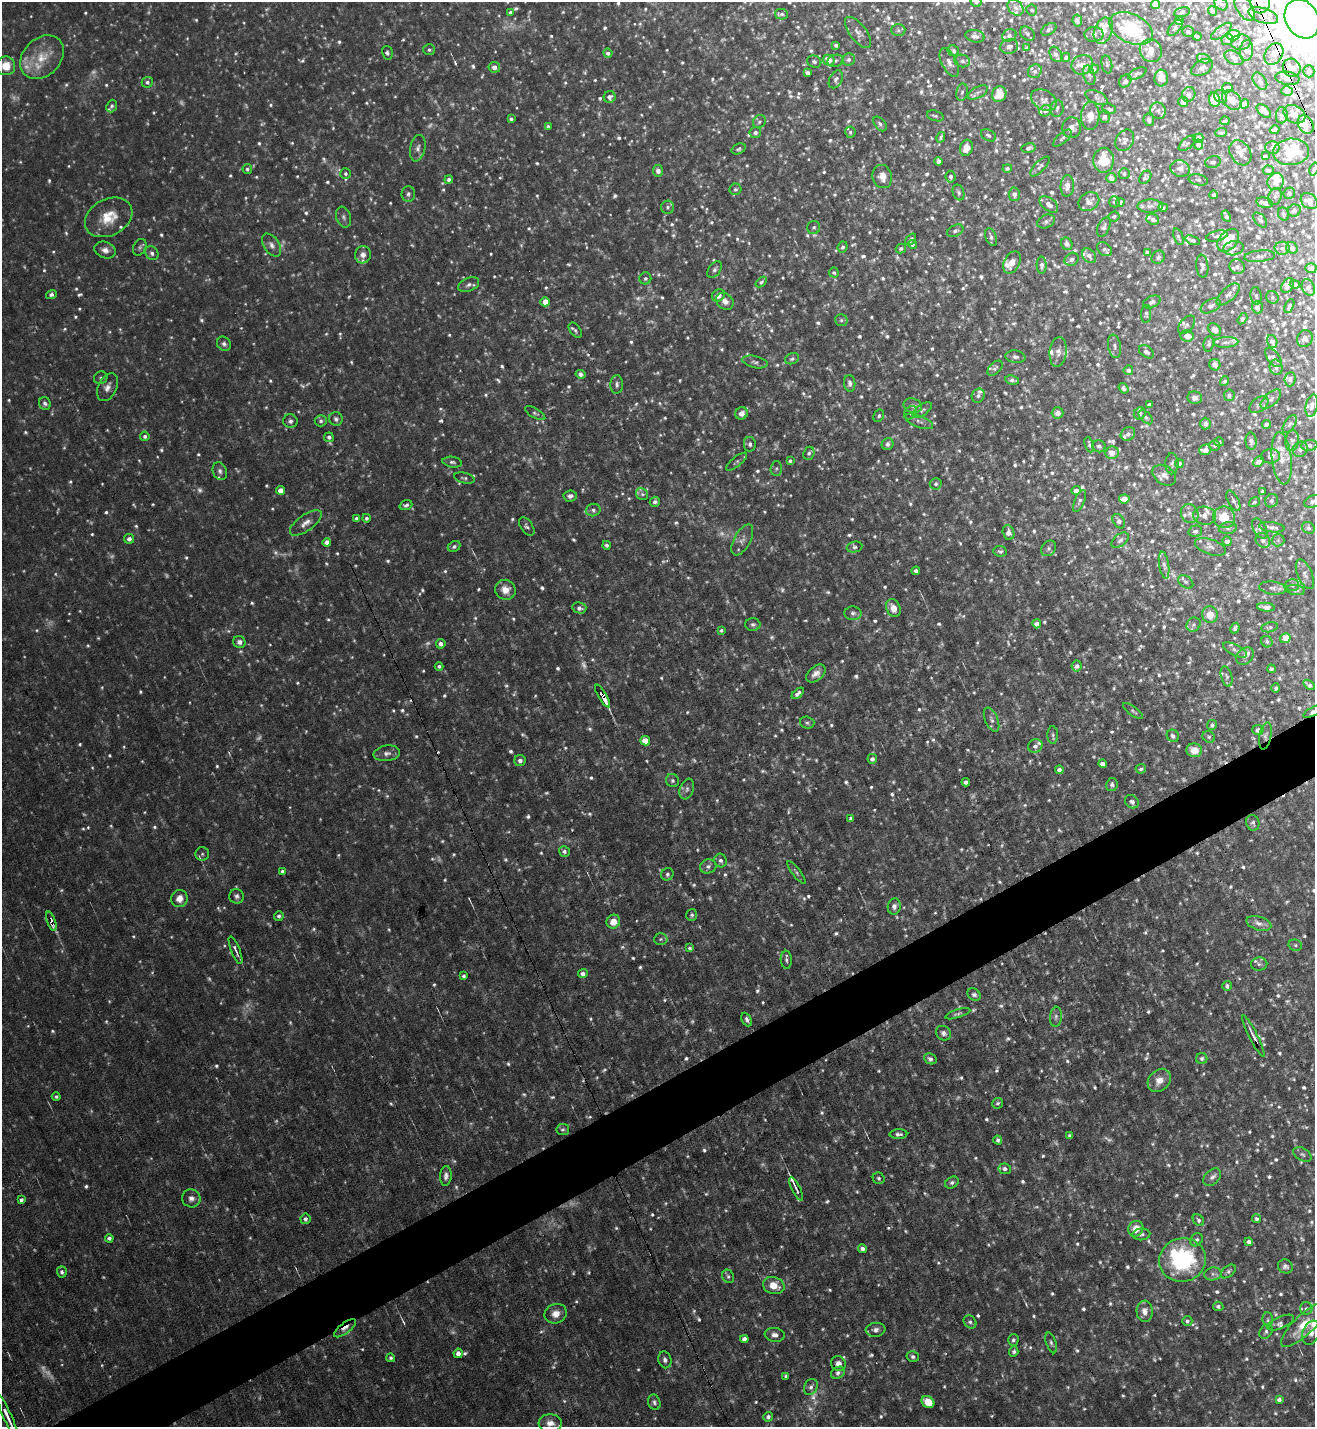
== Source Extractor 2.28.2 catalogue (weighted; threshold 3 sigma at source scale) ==
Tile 7 of 4 x 4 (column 3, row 2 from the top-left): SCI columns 2776-4088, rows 2851-4275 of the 5686 x 5700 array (HDU 1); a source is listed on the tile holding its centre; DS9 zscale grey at full resolution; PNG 1317 x 1429 px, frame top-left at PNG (2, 2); each listed source drawn as its Kron ellipse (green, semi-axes under 4 px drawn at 4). Shown black and unused: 4% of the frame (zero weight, under 6 of 12 exposures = <1% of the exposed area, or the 3 px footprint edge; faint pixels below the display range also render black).
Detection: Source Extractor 2.28.2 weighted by HDU 2 'WHT'; one run over the whole footprint, this tile lists its part. Background 0.028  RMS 0.004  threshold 0.0166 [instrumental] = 3 sigma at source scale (4.09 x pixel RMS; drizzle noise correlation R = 1.36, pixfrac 0.8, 0.05/0.05 arcsec/px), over >= 5 px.
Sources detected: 1709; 260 too faint to see at this stretch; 1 inside a brighter object's white glare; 3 cosmic-ray / hot-pixel residue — neither listed nor drawn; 84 inside a brighter listed object's ellipse — not listed separately; of the other 1361, all 500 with FLUX_AUTO >= 0.808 (the completeness limit of this list) listed and drawn (861 fainter detections not listed), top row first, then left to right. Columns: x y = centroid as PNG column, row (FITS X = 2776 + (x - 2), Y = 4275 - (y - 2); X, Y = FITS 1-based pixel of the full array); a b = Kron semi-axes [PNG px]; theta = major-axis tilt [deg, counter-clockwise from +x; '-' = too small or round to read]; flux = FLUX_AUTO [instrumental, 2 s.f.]
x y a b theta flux
976 2 6 5 - 1.1
1260 2 11 9 -89 3.4
1155 4 5 4 - 2.4
1221 4 7 5 -41 1.1
1016 8 9 7 -44 1.7
1244 8 14 8 -57 2.5
1032 10 5 5 - 0.86
1212 11 5 4 - 1.1
1182 12 8 5 12 0.93
510 13 4 3 - 0.93
781 14 7 5 -12 1
1263 15 15 7 -19 3.4
1302 19 20 16 -59 2700
1077 20 6 4 -81 1
1179 20 4 4 - 1.6
1131 28 23 14 -26 27
1175 28 9 5 49 1.2
1049 29 8 5 32 0.88
898 30 7 6 - 1
1103 31 13 9 68 4.3
1188 31 6 5 - 1.1
1221 31 12 5 37 1.3
858 32 18 8 -52 2.5
1027 33 8 6 -39 0.87
1094 34 9 7 2 1.5
1009 35 7 6 - 1.6
1233 35 6 5 - 13
975 36 10 6 -12 1.6
1197 37 4 3 - 0.84
1227 40 6 5 - 1.4
1241 42 10 7 5 1.3
836 45 4 4 - 1.1
1009 47 9 7 14 1.5
1027 48 4 4 - 1.1
429 50 6 5 - 0.83
1246 50 10 6 84 2
953 51 6 5 - 0.95
1151 51 12 10 -55 4.3
387 53 7 5 -77 0.98
608 53 5 4 - 1.3
1056 54 8 5 -61 1.9
1274 54 11 8 57 3.9
42 57 25 18 45 11
1066 57 5 4 - 0.85
1234 58 10 6 -27 1.4
848 59 6 6 - 1.1
1204 59 7 4 -18 0.86
829 60 6 5 - 4.3
835 61 8 6 16 0.91
962 61 8 6 -16 1.2
814 62 7 6 - 0.87
949 63 16 7 -64 2.4
1107 64 9 5 -80 0.91
1082 65 11 9 23 2.7
6 66 9 9 - 7.5
494 67 6 5 - 2.3
1202 67 12 7 30 1.5
1292 68 9 8 - 2.5
1094 69 5 4 - 1.1
1035 71 7 6 - 1.7
1309 71 6 5 - 0.96
808 73 4 3 - 1.5
1137 74 10 5 24 1
1089 75 10 5 -73 1.2
1161 78 8 6 86 3.1
1287 78 12 6 -8 1.9
836 79 9 6 63 1.3
1125 81 7 5 49 1.3
1260 81 10 6 -57 1.2
147 82 5 5 - 1.2
1228 88 5 5 - 2.1
1287 91 6 5 - 2.3
962 92 9 5 79 0.94
978 92 11 5 28 1.2
999 94 8 7 - 5.3
1189 94 7 6 - 1.9
610 97 6 6 - 1.7
1220 97 7 5 -45 0.94
1097 98 12 6 -24 1.4
1214 99 7 5 -82 7.9
1044 100 14 9 -30 2.3
1232 100 11 8 -46 4.5
1183 102 5 5 - 1.9
1244 104 5 4 - 2
112 106 6 5 - 0.81
1057 108 8 6 82 0.91
1109 109 7 5 -16 0.87
1045 111 6 5 - 1.5
1158 111 8 7 - 1.4
1264 111 8 5 -42 2.5
1294 114 11 8 -31 3.1
1282 115 8 6 86 1.3
935 116 9 5 -17 0.88
1090 116 14 9 87 4.3
1105 117 6 5 - 1.2
511 119 4 3 - 0.98
1149 120 6 5 - 1.1
1225 121 5 3 - 0.9
759 122 7 6 - 0.82
880 124 8 5 -50 1
1306 124 9 7 -60 5.3
548 126 4 4 - 0.99
1072 128 10 9 - 2.2
1275 130 5 4 - 1.2
850 132 6 5 - 0.94
755 133 6 5 - 1.5
1221 133 6 4 2 0.89
988 135 8 5 -30 1
941 137 5 4 - 0.89
1062 138 11 5 41 1
1198 138 5 4 - 2.3
1125 140 11 8 57 1.8
1187 143 10 5 41 0.97
1198 145 5 5 - 1.9
1272 147 7 6 - 1.2
418 148 13 7 78 2
966 148 8 6 72 4.5
1028 148 7 5 12 1.4
739 149 7 5 26 0.84
1291 152 18 13 6 13
1240 153 13 10 -58 2.8
1265 156 4 3 - 0.98
1104 160 12 10 87 9.4
939 161 4 4 - 1.8
1213 162 8 6 15 1.1
1040 166 13 5 46 1.2
1007 168 5 4 - 0.94
247 169 5 4 - 0.84
1180 169 10 8 -17 1.7
1314 169 7 4 72 0.88
1268 170 5 4 - 1.3
658 171 6 5 - 1.7
346 173 5 5 - 0.98
1124 173 5 5 - 0.84
882 176 12 9 -74 4
950 177 6 5 - 1.4
1145 177 7 5 51 0.89
1111 178 5 5 - 2.7
449 179 4 4 - 1.4
1198 180 10 5 -11 0.91
1276 182 9 8 - 3.1
1067 186 11 6 86 2.5
735 189 6 5 - 0.88
959 192 8 5 -72 0.99
1289 193 6 5 - 1.1
408 194 8 7 - 1.2
1014 194 6 5 - 2
1214 195 4 4 - 0.87
1275 197 9 6 72 1.2
1309 201 9 7 -40 2.9
1089 202 11 9 32 2.5
1115 202 5 5 - 0.83
1120 202 4 4 - 1.9
1265 203 8 5 -13 2.2
1049 204 11 6 -38 2.6
1150 206 13 6 2 1.7
668 207 6 6 - 0.94
1163 208 4 4 - 0.85
1294 210 6 6 - 1.3
1283 214 7 5 -63 0.82
1114 216 5 5 - 0.93
1226 216 6 3 -62 1.3
109 217 25 18 28 10
344 217 11 7 -71 1.4
1153 219 6 5 - 1.2
1260 220 9 5 -50 0.82
1046 221 9 6 26 1.1
814 227 6 6 - 0.9
1104 227 10 6 65 1.2
955 231 9 5 26 1.2
1217 236 11 5 13 1
991 237 9 5 -68 1.4
1178 237 9 4 -70 0.81
911 239 7 3 49 1.2
1193 240 8 3 -19 1.1
1228 240 13 9 49 6.9
912 244 4 4 - 0.81
1067 244 6 5 - 1.7
271 245 13 7 -56 2.2
140 247 9 6 62 0.91
843 247 5 5 - 0.92
901 248 5 4 - 0.92
1234 248 10 7 10 1.4
1282 248 8 6 -10 1.6
1292 248 6 5 - 2.1
1104 249 8 6 -38 0.95
105 250 11 8 -20 2.4
152 253 7 6 - 1.3
1147 253 4 3 - 0.86
363 255 9 8 - 2.5
1089 256 8 6 -51 1.7
1260 256 15 5 5 1.4
1158 257 7 6 - 1
1072 259 7 6 - 1.5
1012 262 12 8 63 4.2
1042 265 8 5 -87 1.4
1202 266 11 6 -83 1.3
1237 267 8 7 - 1.1
1311 268 5 5 - 2
715 270 9 6 54 1.2
834 272 5 5 - 0.82
645 278 6 6 - 1
761 282 6 4 40 0.87
1295 284 5 4 - 0.97
469 285 11 6 21 1.6
1288 285 8 5 54 2.7
1308 288 8 6 -65 1.5
51 294 5 4 - 1.1
1228 294 14 6 43 1.8
718 295 7 5 39 2.4
1256 296 9 5 -81 0.86
1272 297 6 6 - 0.84
725 301 9 7 -45 2.2
545 302 5 4 - 5.4
1152 302 9 5 23 1.3
1211 306 11 6 28 1.4
1289 306 7 4 65 1.2
1257 307 6 5 - 1.6
1146 314 9 5 86 0.83
1242 319 6 4 58 0.85
841 320 6 6 - 0.89
1187 325 11 6 50 1
1215 329 7 5 -47 1.6
575 330 8 5 -53 1
1187 336 6 5 - 3.8
1305 339 8 7 - 1.6
1272 341 6 5 - 1.6
1226 342 12 5 3 1.4
224 344 7 6 - 1.3
1209 344 8 5 81 0.89
1115 346 12 6 -80 1.5
1058 352 15 8 83 2.5
1146 352 8 5 -38 1.4
1015 357 10 6 -9 1.4
1273 357 11 6 -52 1.1
792 359 7 5 21 0.92
755 362 13 6 -13 1.3
1215 365 6 5 - 2.4
1276 367 8 6 -75 1.3
995 368 9 5 44 1.1
1128 370 5 4 - 1.2
581 374 5 4 - 1.6
101 378 7 6 - 0.89
1290 379 7 5 85 0.98
1012 380 7 4 -9 1.2
1225 381 5 4 - 0.86
850 383 8 5 -83 1.3
617 384 9 6 86 1.3
107 387 15 9 65 2.7
1123 388 5 4 - 0.96
1229 395 6 5 - 1
978 396 7 6 - 1.3
1195 398 7 6 - 1.8
1271 399 12 6 42 1.5
45 403 6 5 - 1.2
1149 404 4 3 - 1.2
1259 405 10 7 35 1.1
913 406 9 7 -16 1.9
1312 406 11 6 78 1.7
922 410 11 5 35 1.1
535 413 11 4 -30 0.92
741 413 6 6 - 2.7
910 413 7 5 47 1
1058 413 6 5 - 2.5
1140 414 6 5 - 0.89
879 416 7 5 61 0.87
1146 417 8 5 -46 0.84
336 419 7 6 - 1.2
290 421 7 6 - 1.4
321 421 6 5 - 1.1
919 421 15 6 -22 1.7
1205 424 6 5 - 1.5
1266 424 4 4 - 1.4
1290 424 10 5 55 1.1
1128 434 7 6 - 1.7
145 436 4 4 - 1.2
329 437 5 4 - 1
1251 441 8 5 -85 1.4
1292 441 10 6 82 1.4
1219 442 5 4 - 1
750 444 7 6 - 1.1
888 444 6 5 - 1.2
1089 445 8 4 -70 0.92
1215 445 5 5 - 0.83
1309 445 8 5 4 1.6
1099 446 7 6 - 0.89
1300 449 8 7 - 1.4
1205 450 6 5 - 3.1
809 453 7 5 67 1.2
1112 453 7 6 - 4
1271 456 9 7 5 1.9
1282 458 26 10 -84 5.2
790 461 4 3 - 0.84
452 462 10 5 -8 1.1
736 462 13 5 39 0.93
1258 462 6 5 - 1.5
1179 463 4 4 - 1.1
1172 464 11 6 90 1.1
776 468 7 5 87 0.89
220 471 9 7 -69 1.5
1164 475 13 9 -35 2.2
464 478 10 5 -14 0.88
936 484 6 5 - 0.89
281 490 4 4 - 3.9
1076 490 4 4 - 2.8
1263 491 3 3 - 0.95
642 494 6 5 - 0.93
570 496 7 5 6 1.5
1124 499 5 4 - 2.7
1080 501 12 5 67 1.1
1233 501 11 5 -62 1.3
1271 501 7 6 - 0.96
655 502 5 4 - 1.2
1254 502 6 4 36 0.82
1313 502 9 6 21 1
406 505 6 4 19 0.98
593 510 7 6 - 1.1
1190 514 10 8 -59 1.8
1205 516 12 9 -9 2.5
1224 517 11 10 - 7.9
356 518 4 3 - 0.88
366 518 4 4 - 1
1119 521 8 5 -57 1.2
306 523 19 8 36 3.1
527 527 10 6 -55 1.2
1272 527 13 5 -7 1.7
1228 528 9 6 8 1.1
1308 528 6 5 - 0.85
1260 529 11 6 -59 1.5
1195 531 7 5 13 1.1
1008 533 7 5 -75 2.6
129 539 5 5 - 1.7
742 540 17 8 61 2.6
1120 540 10 6 39 1.2
1263 540 8 6 -47 1.3
1278 540 6 6 - 0.86
1227 541 5 4 - 1.9
327 542 4 4 - 2.2
607 545 4 3 - 0.83
454 546 6 5 - 1.2
854 547 8 5 11 1.1
1210 547 16 7 -19 1.8
1049 548 8 7 - 1.3
1000 551 7 5 -7 0.81
1164 565 13 5 -81 1.4
916 571 4 4 - 1.5
1305 574 16 7 -67 1.8
1186 582 8 5 -38 1
1292 585 7 6 - 0.83
1272 588 13 6 -8 1.8
505 590 10 9 - 4.1
1295 590 9 5 -9 0.9
1266 607 9 3 -6 1.7
579 608 7 5 -14 1.6
893 608 9 6 -67 3.6
853 613 8 6 -3 1.3
1210 615 8 8 - 5.1
753 624 7 6 - 1.1
1037 624 4 4 - 2.4
1193 625 7 6 - 1.3
1270 627 8 5 12 0.82
1235 628 5 3 - 0.91
721 630 4 4 - 0.84
1285 638 5 5 - 7.7
239 642 6 6 - 1.7
1267 642 6 5 - 0.97
441 644 5 5 - 1.8
1235 650 13 5 -26 1.3
1245 656 10 7 49 1.8
439 666 4 4 - 0.82
1077 666 5 5 - 1.6
1271 669 4 3 - 1
816 673 11 7 39 2.6
1227 676 10 5 -75 0.93
1309 685 7 4 -34 1.1
1276 688 4 3 - 0.81
798 693 7 4 41 1.4
603 696 13 4 -59 14
1133 711 12 4 -37 0.91
1313 712 10 4 30 2.2
992 720 13 6 -66 1.8
807 723 7 6 - 0.82
1212 725 5 5 - 1.1
1258 730 5 5 - 1.7
1053 735 9 5 -89 0.93
1173 736 6 6 - 1.1
1265 736 13 6 79 1.7
1209 737 6 5 - 0.81
645 741 5 4 - 4.7
1035 746 7 6 - 1.8
1194 750 8 7 - 4.9
387 753 13 7 8 2
872 759 5 5 - 1.5
520 760 5 5 - 1.8
1103 764 4 4 - 2
1141 769 5 4 - 0.94
1059 770 4 4 - 1.6
672 781 7 6 - 0.96
966 782 4 4 - 1.6
1112 785 6 5 - 1
687 789 11 6 69 1.3
1132 802 7 6 - 1.4
851 818 4 3 - 0.86
1253 823 8 6 -74 1.1
564 851 5 5 - 1.2
202 854 7 6 - 0.96
721 861 7 6 - 1.4
708 866 8 7 - 1.4
282 871 4 3 - 1.4
796 872 14 4 -52 0.85
667 874 6 6 - 0.96
237 896 7 7 - 1.2
179 898 9 8 - 3.8
894 906 8 6 81 1.6
692 915 6 5 - 0.96
279 916 5 4 - 1.1
51 921 10 4 -70 8
613 922 7 6 - 4
1259 923 13 6 -17 2.2
661 939 7 5 3 0.86
1295 945 7 5 -15 0.84
690 948 4 4 - 0.81
236 950 15 3 -68 1.5
786 960 9 5 -88 1.1
1259 964 8 6 3 1.2
583 973 5 4 - 1.9
464 976 4 3 - 0.86
1227 986 5 4 - 1.1
974 995 7 5 -38 1.2
958 1014 13 4 18 0.96
1056 1017 10 6 84 1.4
747 1019 7 4 -64 1.2
943 1033 8 7 - 1.5
1253 1036 23 4 -63 2.4
930 1059 6 5 - 1.5
1202 1059 5 5 - 1.1
1159 1080 13 10 46 4.1
56 1097 4 4 - 0.81
998 1103 5 5 - 0.85
563 1129 6 5 - 0.82
898 1134 9 5 2 1.3
1070 1136 4 3 - 0.97
998 1140 4 4 - 0.98
1302 1154 10 6 -30 1.1
1005 1169 6 5 - 1.4
446 1176 10 5 87 1.7
1212 1177 10 7 43 1.7
879 1178 6 5 - 0.92
952 1182 7 5 31 1
796 1189 13 2 -65 2.1
191 1198 9 9 - 2.3
21 1200 4 3 - 1.3
305 1219 5 5 - 1.5
1256 1219 5 4 - 0.82
1198 1220 6 5 - 0.96
1136 1229 8 7 - 5.2
1141 1234 9 6 5 1.1
109 1238 4 4 - 1.2
1197 1240 7 6 - 1.2
1249 1242 4 4 - 1.3
862 1249 4 4 - 1.5
1182 1260 23 21 13 43
1285 1266 7 7 - 1.3
1228 1271 8 5 40 0.98
62 1272 5 5 - 1.3
1213 1274 8 6 9 1.4
728 1276 7 5 -64 0.85
774 1286 11 8 -16 5.7
1218 1306 5 4 - 1.2
1306 1308 6 6 - 0.9
1145 1311 10 8 -88 2.6
556 1314 11 9 24 3.6
1268 1320 7 5 -86 0.82
1187 1321 5 5 - 1
970 1322 7 6 - 0.98
1280 1323 14 6 24 1.3
1304 1325 30 10 43 8.3
345 1328 13 5 37 2.9
876 1330 10 7 7 1.8
1266 1331 8 6 54 1
1311 1333 12 8 70 2.2
775 1335 10 7 -8 2.1
744 1339 4 4 - 2.1
1013 1340 6 5 - 0.93
1051 1343 11 5 -71 1
1014 1351 5 4 - 0.87
458 1353 4 4 - 1.9
913 1357 6 5 - 1.1
391 1358 4 4 - 0.81
665 1360 8 6 -76 1.4
838 1364 8 7 - 2.6
838 1373 7 5 32 1.3
786 1376 4 3 - 0.92
811 1387 8 6 61 1.5
1279 1399 4 3 - 1.5
654 1402 8 6 -71 1.1
928 1402 7 5 -38 7
7 1417 25 3 -65 5.6
768 1417 5 4 - 1.3
550 1423 12 8 -4 3.3
Overlapping masked pixels (flux is a lower limit): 12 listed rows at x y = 1263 15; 1302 19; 1292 68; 1287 78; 1306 124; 603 696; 1313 712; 1265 736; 51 921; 1253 1036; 345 1328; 7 1417
Isophote crosses this tile's border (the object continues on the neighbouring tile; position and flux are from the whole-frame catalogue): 9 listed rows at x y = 976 2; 1260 2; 1212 11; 1302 19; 6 66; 1314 169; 1313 502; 1313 712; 7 1417